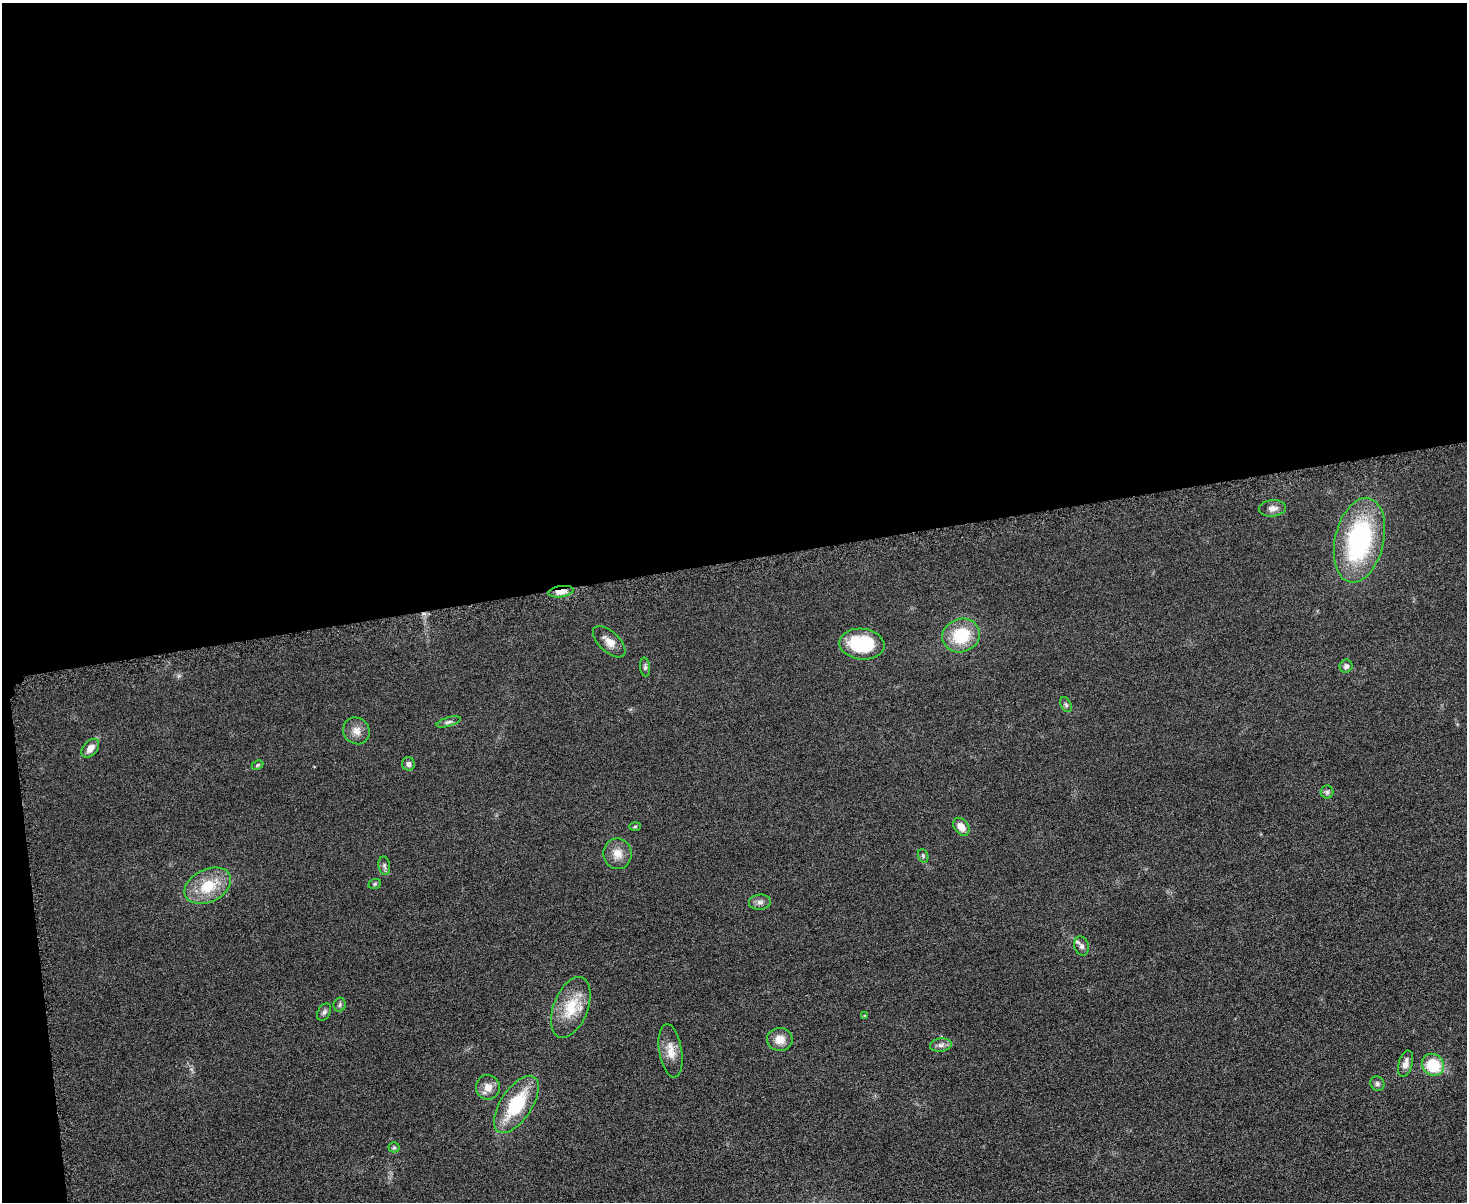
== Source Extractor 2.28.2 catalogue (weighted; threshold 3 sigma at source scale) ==
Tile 1 of 3 x 4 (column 1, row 1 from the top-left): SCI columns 147-1611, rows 3617-4816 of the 4798 x 4820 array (HDU 1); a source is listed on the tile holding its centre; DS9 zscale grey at full resolution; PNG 1469 x 1204 px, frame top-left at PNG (2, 3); each listed source drawn as its Kron ellipse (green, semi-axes under 4 px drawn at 4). Shown black and unused: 48% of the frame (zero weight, under 3 of 6 exposures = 2% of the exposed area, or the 3 px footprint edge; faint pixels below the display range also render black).
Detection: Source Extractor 2.28.2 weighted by HDU 2 'WHT'; one run over the whole footprint, this tile lists its part. Background 0.0583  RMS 0.0089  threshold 0.0364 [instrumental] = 3 sigma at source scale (4.09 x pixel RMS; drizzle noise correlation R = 1.36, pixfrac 0.8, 0.05/0.05 arcsec/px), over >= 5 px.
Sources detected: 37; all 37 listed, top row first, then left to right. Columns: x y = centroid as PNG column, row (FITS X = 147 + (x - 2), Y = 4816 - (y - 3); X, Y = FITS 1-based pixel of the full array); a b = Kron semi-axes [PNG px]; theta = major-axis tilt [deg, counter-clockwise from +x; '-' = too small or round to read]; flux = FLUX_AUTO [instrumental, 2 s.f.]
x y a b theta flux
1272 508 13 8 5 5.2
1359 540 43 24 77 120
561 592 13 5 9 9.3
961 635 19 16 21 36
609 642 20 10 -43 8.8
862 644 23 15 -6 48
1346 666 7 6 - 2.5
645 667 9 5 -84 1.8
1066 705 8 5 -62 1.8
449 722 12 4 16 2.5
356 731 14 12 -49 7.7
90 748 11 7 49 7.2
408 764 7 6 - 3
257 765 6 4 28 1.1
1327 792 6 6 - 2.1
635 826 6 4 2 1
961 827 10 7 -53 9.6
618 854 15 14 - 11
923 856 7 5 -70 1.4
384 866 9 5 -79 2.3
375 884 6 5 - 1.4
208 886 24 16 26 30
760 902 11 7 5 3.8
1082 946 9 7 -72 3.5
340 1005 7 6 - 1.8
571 1007 32 17 69 29
324 1012 9 6 58 2.2
865 1016 4 3 - 1.4
780 1039 13 11 -1 11
941 1045 11 6 8 3.8
671 1051 27 11 -81 12
1406 1064 13 7 75 6.6
1433 1065 11 10 - 32
1377 1084 7 6 - 2.3
488 1087 12 12 - 7.9
516 1104 33 15 56 51
394 1147 5 5 - 1.2
Overlapping masked pixels (flux is a lower limit): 1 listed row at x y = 561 592